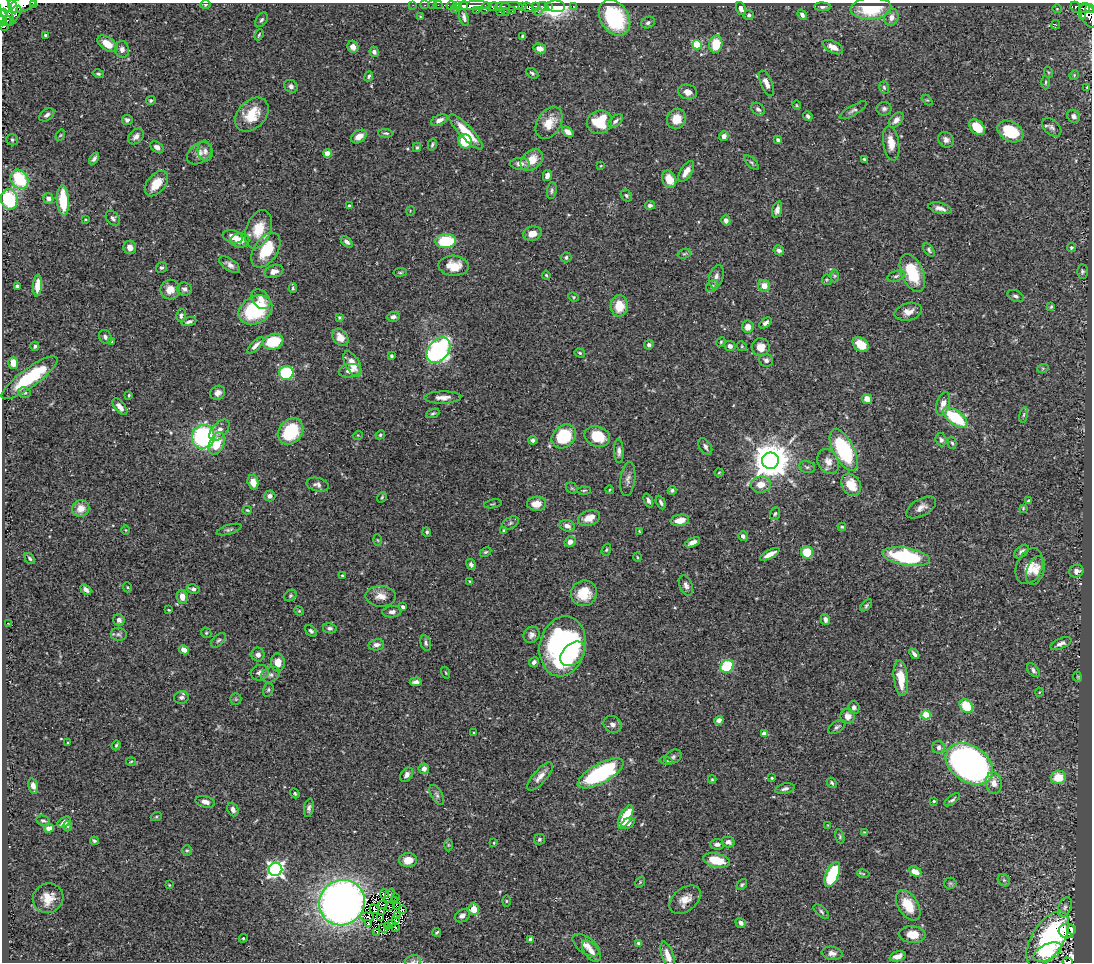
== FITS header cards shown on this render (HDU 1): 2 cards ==
NAXIS1  =                 1090
NAXIS2  =                  960

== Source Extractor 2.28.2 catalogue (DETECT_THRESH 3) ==
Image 1090 x 960 px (HDU 1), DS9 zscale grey, 1 PNG px = 1 image px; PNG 1094 x 964 px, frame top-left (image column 1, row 960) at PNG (2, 3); each listed source drawn as its Kron ellipse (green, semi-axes under 4 px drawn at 4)
Background 0.485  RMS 0.025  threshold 0.0744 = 3 sigma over >= 5 px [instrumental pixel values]
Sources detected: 435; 2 with non-positive FLUX_AUTO (blend fragments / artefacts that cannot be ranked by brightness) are neither listed nor drawn; the other 433 listed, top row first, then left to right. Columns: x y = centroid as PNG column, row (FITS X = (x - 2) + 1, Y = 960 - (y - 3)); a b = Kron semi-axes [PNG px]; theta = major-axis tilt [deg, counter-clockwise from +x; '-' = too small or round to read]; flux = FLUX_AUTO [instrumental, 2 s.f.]
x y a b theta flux
23 4 14 7 23 1400
34 4 4 2 - 39
205 5 5 4 - 2.6
413 5 2 2 - 3.6
425 5 2 2 - 6.9
432 5 2 2 - 6
438 5 4 2 - 11
451 6 5 3 - 14
457 6 3 3 - 110
463 6 4 4 - 340
472 6 19 4 3 700
502 6 7 3 3 170
511 6 11 3 0 250
522 6 3 3 - 290
535 6 4 3 - 130
543 6 5 3 - 380
548 6 4 3 - 300
556 6 9 5 -4 530
573 6 3 2 - 5.9
13 7 7 4 -77 740
493 7 4 4 - 71
528 7 6 4 -21 260
822 7 8 4 -1 4.5
1075 7 6 4 -65 140
485 8 6 3 73 65
871 8 20 11 4 78
1085 8 5 3 - 220
454 9 2 2 - 26
741 9 7 4 -70 7.7
1057 9 5 3 - 1.2
1090 9 4 3 - 130
6 10 16 6 -73 1300
477 10 2 2 - 9.7
505 11 3 2 - 6.8
512 11 3 2 - 89
3 12 3 2 - 44
500 12 4 3 - 8.7
538 12 3 2 - 9.6
749 15 5 5 - 4.1
802 15 5 4 - 6.4
1088 15 13 7 -66 310
12 16 12 6 51 310
420 16 4 2 - 1.1
1083 16 3 3 - 46
464 17 9 4 -74 5.1
891 17 8 7 - 11
3 18 7 3 88 350
615 18 19 14 -57 150
261 20 8 5 56 4
7 21 5 3 - 76
648 23 7 5 27 4.9
1056 25 5 3 - 1.3
3 27 3 2 - 45
45 35 4 3 - 2.2
259 35 6 3 65 2.1
523 36 4 3 - 3
107 44 11 6 -34 25
716 44 9 6 81 46
697 45 5 4 - 84
353 47 6 5 - 13
833 47 11 6 -27 13
540 48 6 5 - 16
122 49 8 7 - 7.9
374 52 5 4 - 4.8
1048 72 6 3 -71 1.6
532 73 7 4 -29 3.3
98 74 6 4 -15 3
1074 75 5 4 - 2.1
369 76 5 4 - 2.9
1046 82 7 3 89 2.3
766 83 14 5 -67 12
291 86 7 6 - 6.2
884 87 6 4 -73 2.6
1087 87 3 3 - 1.7
687 92 9 7 -15 12
151 100 5 4 - 3
927 100 6 4 -42 2.1
797 105 4 3 - 1.5
758 109 8 5 -39 4.6
884 109 7 7 - 4.9
853 110 15 5 30 5.2
47 115 8 5 34 5.5
252 115 19 14 46 42
808 116 5 4 - 3.9
1074 116 7 6 - 6.3
676 119 10 9 - 27
127 120 5 5 - 4.7
439 120 9 5 23 8.3
896 120 9 5 46 9.8
615 121 9 5 39 5.2
599 122 13 11 27 71
549 123 17 12 58 29
977 127 9 6 -44 43
1052 127 11 7 -43 5.6
1010 131 14 9 -31 63
466 132 23 6 -46 45
568 132 6 4 -38 10
386 133 7 4 -2 2.8
60 135 6 4 58 2
136 136 9 6 46 8.6
724 136 5 5 - 9.3
359 137 8 6 34 16
12 140 6 5 - 3.1
778 140 4 3 - 3.9
946 140 8 7 - 7.4
465 141 7 7 - 45
891 143 18 8 -81 21
432 145 6 3 76 2.7
157 147 7 5 -37 7.2
417 147 4 3 - 2.5
205 151 10 7 -81 6.5
199 153 13 9 37 12
327 153 4 4 - 27
94 158 6 3 55 4.6
864 159 3 3 - 2.4
532 160 13 9 44 26
751 162 9 4 -45 3.6
520 164 10 6 -1 9.1
600 166 4 2 - 1.2
686 172 12 5 58 15
547 175 5 4 - 7.5
19 179 10 8 -52 87
669 179 9 7 -64 25
156 184 14 9 51 32
552 190 8 5 84 3.6
626 195 6 5 - 3.2
48 198 5 5 - 8.1
9 199 10 8 -80 130
63 200 15 6 -87 57
650 205 5 4 - 5.1
349 206 4 4 - 2.6
940 208 12 5 -13 9.3
777 210 8 4 73 6.8
410 211 5 3 - 1.2
113 218 8 6 -51 5.2
85 219 3 2 - 1.5
726 220 5 4 - 8.3
259 229 20 12 70 41
532 234 10 7 11 16
233 237 10 6 -19 16
240 240 9 7 -1 14
446 241 10 7 2 83
347 242 7 4 -42 5.4
130 247 7 6 - 7.9
1071 248 5 4 - 2.5
266 250 19 11 56 58
779 250 5 4 - 6.4
929 250 8 4 -51 3.5
684 254 7 4 17 3
566 257 5 5 - 3.5
230 265 12 6 -34 8.8
454 266 15 10 -3 27
161 267 5 5 - 3.7
274 271 9 6 16 9.8
1082 271 7 5 90 2.9
400 272 7 3 8 2
912 273 20 11 -67 71
546 275 4 3 - 2.2
834 276 6 4 89 2.6
896 276 9 5 16 4.5
716 277 12 7 73 8.6
827 280 5 5 - 2
17 286 4 3 - 3.5
37 286 11 4 85 24
712 286 7 5 45 3.7
764 286 6 6 - 18
293 288 5 3 - 2.2
184 289 7 6 - 6.1
170 290 10 9 - 17
1016 296 8 5 -24 5
573 297 5 4 - 2.2
261 299 11 8 -49 11
619 306 10 8 88 35
1051 307 4 3 - 1.9
255 310 18 13 29 130
908 312 14 8 15 15
181 315 6 4 78 4.4
339 317 3 3 - 2.2
393 317 6 5 - 5.5
189 322 7 4 19 4.8
765 323 7 4 39 5.7
748 327 6 6 - 14
105 337 7 6 - 5
340 337 9 7 -52 20
112 341 4 3 - 2.3
273 342 10 7 18 66
721 342 5 4 - 2.1
861 344 9 6 -38 32
256 345 10 4 46 8
649 345 5 4 - 4.9
35 346 4 3 - 2.7
730 346 5 5 - 7.6
742 346 5 4 - 2
761 347 9 9 - 19
439 350 14 10 51 400
580 353 5 4 - 2.9
391 356 4 4 - 2.7
766 360 7 6 - 5.3
13 363 6 5 - 17
352 364 14 7 -61 23
1043 368 6 4 18 1.9
350 371 11 6 9 11
286 373 7 7 - 120
29 378 34 9 36 110
24 393 6 5 - 4
218 393 8 6 33 8
129 395 3 3 - 1.9
443 397 18 6 1 12
867 399 5 5 - 13
943 404 12 6 74 15
120 407 10 5 -50 11
433 413 7 4 21 2.7
1024 415 8 4 81 2.8
955 417 14 7 -36 99
219 430 12 7 48 13
291 431 14 11 50 86
358 435 5 3 - 1.5
380 435 5 4 - 2.1
564 436 13 10 43 92
597 436 13 10 -21 46
203 437 12 11 - 240
533 440 5 4 - 3.5
941 440 6 5 - 4.9
217 443 12 7 66 40
952 443 6 4 -76 2.6
705 446 9 5 -57 5.7
844 450 23 10 -62 160
619 451 11 5 -88 6.4
770 461 8 8 - 4700
828 461 13 10 -62 13
807 467 8 5 -15 3.4
719 473 4 3 - 1.3
628 479 17 7 82 8.8
253 482 7 5 -74 20
761 484 10 8 6 20
318 485 11 6 -13 7.6
851 485 12 9 -59 29
572 488 6 5 - 2.3
584 490 6 3 1 1.9
609 490 4 3 - 1.4
672 490 4 4 - 3.3
270 496 5 5 - 6.4
382 497 5 3 - 2.1
648 500 7 4 -67 4.9
1029 501 4 4 - 2.9
661 502 7 4 -63 4.1
493 504 9 2 10 1.7
537 504 9 7 1 20
921 507 16 8 30 12
81 508 9 8 - 18
1023 508 4 4 - 1.9
247 510 4 4 - 1.8
775 514 7 5 70 3.4
589 518 11 7 18 21
680 520 9 5 9 21
510 523 9 5 28 4.2
567 526 8 5 -20 8.3
842 527 4 3 - 2.1
126 530 5 3 - 1.3
229 530 13 4 17 4.3
504 530 3 3 - 1.8
639 531 4 3 - 1.3
427 532 5 4 - 3.2
743 536 5 4 - 5.1
378 540 6 4 -87 1.8
570 542 5 5 - 11
693 542 8 4 26 8.4
606 550 6 4 71 2.3
486 552 6 4 26 2.4
807 552 6 6 - 49
1021 552 8 5 41 6.9
770 554 11 4 27 12
637 557 5 3 - 1.8
906 557 24 8 -10 160
30 558 6 4 -51 3.2
471 564 6 4 -60 4.6
1029 566 19 13 67 21
1035 571 15 8 69 15
1076 571 7 6 - 8.8
342 576 3 3 - 2.2
470 581 3 3 - 1.5
686 585 10 6 -70 6.9
127 587 5 3 - 1.7
193 589 6 4 -12 4.8
86 590 6 3 -41 5.4
584 593 13 12 - 38
290 595 6 5 - 2.6
381 596 15 10 -2 17
182 597 7 5 -82 15
866 605 7 4 47 3
403 607 4 3 - 4
169 610 3 2 - 1.3
299 611 5 4 - 1.8
392 612 9 5 5 6.3
825 619 6 4 -75 6.4
119 620 6 5 - 5.9
9 623 4 2 - 1.2
330 628 7 5 -11 4
311 631 7 4 -44 3.8
206 633 5 4 - 2.3
119 634 8 6 -8 4.2
531 635 8 7 - 7.6
218 640 9 5 43 4
426 643 8 5 -75 3.8
1061 644 11 5 23 7.9
376 645 8 5 10 7.6
563 646 30 23 78 390
184 650 5 4 - 12
573 654 14 9 43 41
914 654 6 3 -48 4.6
258 655 7 6 - 7.6
278 662 9 7 -90 23
534 662 5 4 - 5.6
727 666 7 6 - 96
1033 670 8 5 -50 4.9
260 673 9 7 15 7.9
446 673 6 3 -71 1.6
270 675 10 7 21 6.4
1078 677 5 3 - 1.4
901 678 18 7 -84 33
416 682 6 4 6 6.2
268 690 7 5 75 3.1
1039 692 4 3 - 1.3
181 697 7 6 - 5.3
236 699 6 5 - 2.7
966 706 7 6 - 55
854 707 6 5 - 6.2
926 715 4 4 - 68
848 716 7 7 - 14
719 720 5 4 - 8.9
613 724 9 8 - 7.5
837 727 10 5 33 4.6
474 733 4 2 - 1.4
764 733 4 4 - 13
68 743 3 2 - 1.4
116 745 5 3 - 2.5
939 747 6 6 - 6.4
673 757 9 6 30 4.4
131 761 5 3 - 1.7
666 761 6 3 -12 2.6
969 764 26 18 -34 650
424 769 5 5 - 11
601 773 25 9 29 230
407 775 8 5 52 6.5
540 776 17 6 49 13
1058 777 7 6 - 32
772 778 3 3 - 2
712 779 4 4 - 1.7
832 783 5 4 - 2.5
994 783 11 7 -81 15
33 786 8 4 -75 9.3
785 789 10 5 13 5.6
295 793 5 3 - 2.4
437 795 11 5 -61 5.6
952 800 9 4 38 3.8
934 801 3 3 - 2.3
205 802 10 5 -14 9.7
309 808 9 5 81 5.2
233 809 7 5 -67 7.8
156 817 5 3 - 1.8
626 817 13 5 62 57
43 821 7 5 -12 3.8
64 822 7 4 36 10
628 823 7 5 31 8.3
828 825 4 4 - 1.4
68 826 5 3 - 1.8
49 828 5 4 - 9.3
864 832 3 3 - 1.1
840 836 7 4 -74 2.5
539 839 6 5 - 3.5
94 841 4 3 - 2.8
728 842 6 5 - 6.5
494 843 4 3 - 1.4
717 844 7 5 -2 5.7
448 845 6 4 90 2.2
187 850 5 5 - 2.4
408 860 9 7 4 24
716 860 13 7 -12 47
275 869 7 6 - 570
915 872 7 4 -25 19
863 874 6 4 -8 1.8
832 875 13 6 67 110
1004 880 7 5 -45 2.9
640 882 6 3 55 1.9
950 883 6 6 - 2.9
169 885 3 2 - 1.3
742 885 6 4 49 2.7
384 894 4 2 - 3.4
389 896 8 3 63 3.3
396 897 2 2 - 1
48 898 15 14 - 26
685 900 18 11 38 19
394 901 4 2 - 0.26
506 901 6 4 90 2.1
342 903 23 22 - 1300
383 905 5 2 - 0.2
908 905 17 10 -58 41
389 906 2 2 - 0.9
397 906 2 2 - 0.81
1065 907 10 6 68 5.7
374 909 5 2 - 3.2
403 909 3 2 - 240
474 909 6 5 - 26
381 911 4 2 - 0.042
821 912 9 5 -42 4
397 916 2 2 - 1.2
462 916 8 6 32 7.4
367 917 7 2 -4 1.2
381 918 3 2 - 1
396 920 3 2 - 0.79
741 923 5 4 - 6.7
368 924 4 3 - 3.3
391 924 3 2 - 2.1
388 927 4 2 - 1.5
395 927 2 2 - 1.9
384 928 5 2 - 0.21
1071 929 5 4 - 11
1067 931 8 7 - 13
377 932 3 2 - 0.67
437 932 4 3 - 2.4
912 934 13 8 -4 25
243 938 4 4 - 1.9
530 939 3 3 - 3.5
1048 939 31 15 57 280
639 943 4 4 - 8.1
586 945 15 8 -35 14
591 951 12 7 -52 12
1048 952 15 8 25 35
832 953 10 6 -8 8.6
668 956 15 5 -71 16
898 956 8 5 17 12
413 961 8 6 14 4.7
1068 962 5 2 - 10
At the frame edge (FLAGS 8, measured only in part): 9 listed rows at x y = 23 4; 34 4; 1090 9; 6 10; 3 12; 3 18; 3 27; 413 961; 1068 962
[2 non-positive-flux detections neither listed nor drawn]